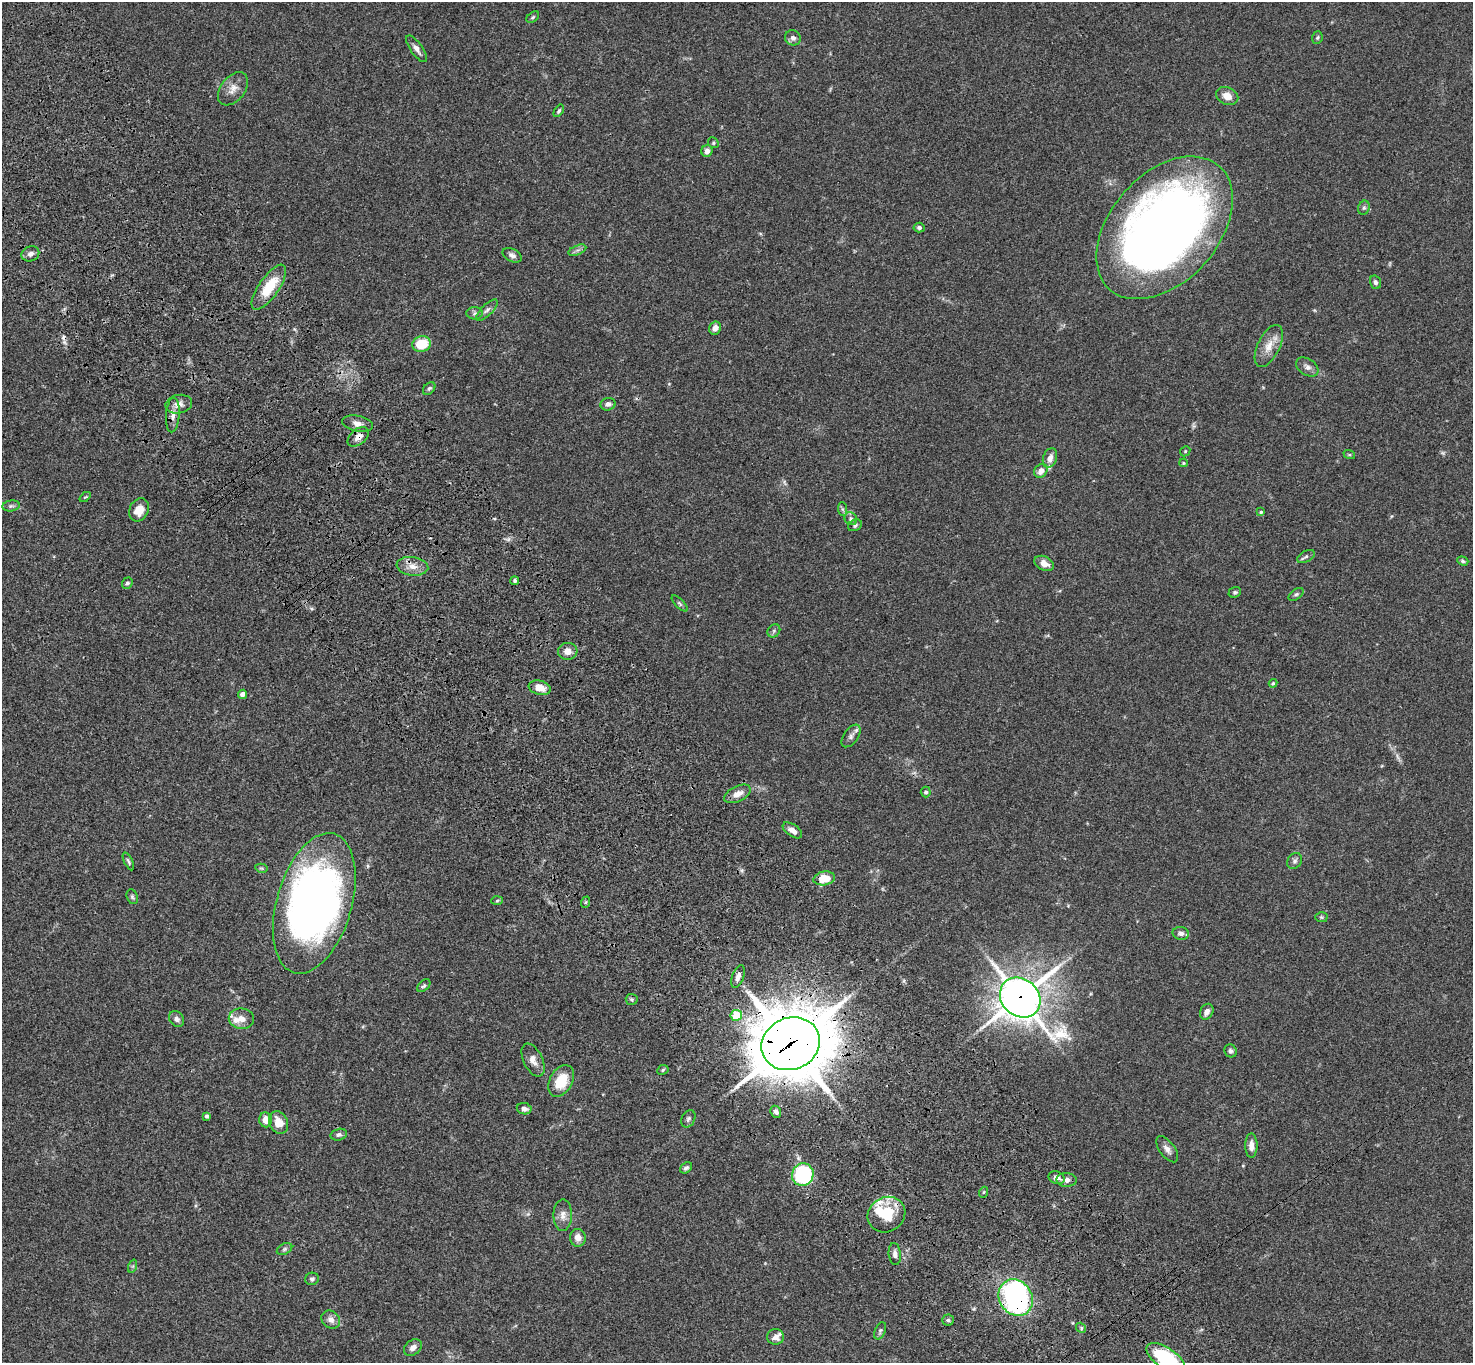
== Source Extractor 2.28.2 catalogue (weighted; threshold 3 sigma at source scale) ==
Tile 11 of 4 x 4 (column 3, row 3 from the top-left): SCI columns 3049-4519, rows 1742-3102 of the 6093 x 6062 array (HDU 1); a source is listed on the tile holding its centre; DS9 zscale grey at full resolution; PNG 1475 x 1365 px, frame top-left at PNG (2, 2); each listed source drawn as its Kron ellipse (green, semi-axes under 4 px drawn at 4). Shown black and unused: <1% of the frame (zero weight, under 3 of 4 exposures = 6% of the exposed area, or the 3 px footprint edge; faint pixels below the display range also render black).
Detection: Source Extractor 2.28.2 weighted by HDU 2 'WHT'; one run over the whole footprint, this tile lists its part. Background 0.0598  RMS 0.0052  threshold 0.0233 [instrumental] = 3 sigma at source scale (4.5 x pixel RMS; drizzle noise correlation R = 1.50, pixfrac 1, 0.05/0.05 arcsec/px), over >= 5 px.
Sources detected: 126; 5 too faint to see at this stretch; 3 inside a brighter object's white glare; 1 cosmic-ray / hot-pixel residue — neither listed nor drawn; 6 inside a brighter listed object's ellipse — not listed separately; the other 111 listed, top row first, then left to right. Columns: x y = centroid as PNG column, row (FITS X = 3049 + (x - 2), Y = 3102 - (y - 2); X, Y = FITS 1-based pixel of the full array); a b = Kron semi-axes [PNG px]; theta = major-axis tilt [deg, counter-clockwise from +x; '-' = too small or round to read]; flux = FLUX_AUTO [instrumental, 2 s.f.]
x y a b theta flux
533 17 7 4 36 0.76
1317 37 6 5 - 0.76
793 38 8 7 - 1.9
417 49 16 6 -55 2.6
233 89 19 12 51 5
1227 96 11 8 -23 4.5
559 111 7 4 58 0.92
713 143 6 5 - 0.7
707 151 6 5 - 2.8
1364 208 7 5 68 1.2
919 228 5 5 - 1
1165 228 82 54 48 480
577 250 9 4 22 1.4
30 254 9 7 22 2.2
512 255 10 6 -27 1.8
1375 282 7 5 -73 1.4
269 287 26 10 55 15
487 310 14 5 44 2
475 313 8 6 3 1.3
715 328 6 6 - 2.8
422 344 9 8 - 15
1269 346 23 11 64 6.7
1307 367 12 8 -33 2.4
429 388 7 5 47 0.99
179 404 13 9 12 3.6
608 404 7 6 - 1.8
173 415 17 6 86 3.4
357 424 15 7 -11 3.3
358 437 12 7 39 3.4
1185 451 5 4 - 0.61
1349 454 6 4 -19 0.57
1050 458 10 7 70 3.3
1183 463 4 4 - 0.52
1041 471 7 6 - 3.7
85 497 6 4 42 0.57
11 506 9 5 8 1.2
842 509 7 4 -88 1
139 510 12 9 61 5.9
1261 512 4 4 - 0.64
851 519 7 6 - 1.3
855 525 7 5 30 1.1
1306 556 9 5 27 1.2
1463 561 6 4 -21 0.87
1044 563 10 7 -27 3.7
412 566 16 9 -7 4.8
515 581 4 4 - 0.93
127 583 6 5 - 1.1
1235 592 6 5 - 0.87
1296 594 8 5 35 1.1
680 603 10 4 -45 0.98
774 631 7 6 - 1.1
568 651 10 8 6 3.1
1273 683 4 4 - 0.6
540 688 11 7 -15 5.4
243 694 4 4 - 3
851 736 13 7 54 2.1
926 792 5 5 - 1
737 794 14 7 26 3.8
792 830 11 6 -35 2.9
128 861 9 4 -64 1
1295 861 8 6 50 1.5
261 868 6 4 -11 0.66
824 878 11 7 10 9.4
132 897 8 5 -68 0.93
497 901 6 4 3 0.6
586 902 6 3 71 0.6
314 903 72 37 74 270
1321 917 6 5 - 0.76
1181 933 8 6 -11 1.7
738 976 12 6 71 2.7
424 986 8 5 43 0.95
1020 998 22 18 -41 1000
632 999 6 5 - 0.9
1207 1012 8 6 62 2.6
736 1015 6 5 - 14
177 1019 8 7 - 1.8
241 1019 13 10 -7 4.7
791 1044 30 26 24 3400
1231 1051 7 6 - 1.3
533 1060 18 9 -64 3.9
663 1070 6 4 25 0.75
561 1081 17 11 60 13
524 1109 7 5 -9 2.1
776 1112 6 5 - 1.6
207 1116 4 4 - 1.2
688 1119 9 6 63 1.4
266 1120 7 6 - 4.8
279 1123 12 9 -65 6.3
339 1135 8 5 15 1.4
1251 1146 12 6 90 3.2
1167 1149 15 7 -53 2.8
686 1168 6 5 - 1.2
803 1175 11 10 - 50
1056 1178 8 6 -19 2.6
1067 1180 10 7 -2 2.3
984 1192 5 3 - 0.5
563 1215 16 9 89 3.7
886 1215 19 17 33 16
578 1238 9 8 - 3.5
284 1249 8 5 28 1.1
895 1254 11 6 -84 2.3
133 1266 7 4 71 0.79
312 1279 7 6 - 1.4
1016 1298 19 16 -55 99
331 1320 10 8 -39 3.1
948 1320 5 5 - 0.92
1081 1328 5 4 - 0.78
880 1331 9 5 65 1.1
775 1337 8 7 - 2.6
413 1347 10 7 37 2.4
1166 1359 22 10 -35 42
Overlapping masked pixels (flux is a lower limit): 6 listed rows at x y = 269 287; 358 437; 1020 998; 791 1044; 886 1215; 1016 1298
Isophote crosses this tile's border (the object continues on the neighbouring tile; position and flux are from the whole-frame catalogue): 1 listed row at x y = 1166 1359